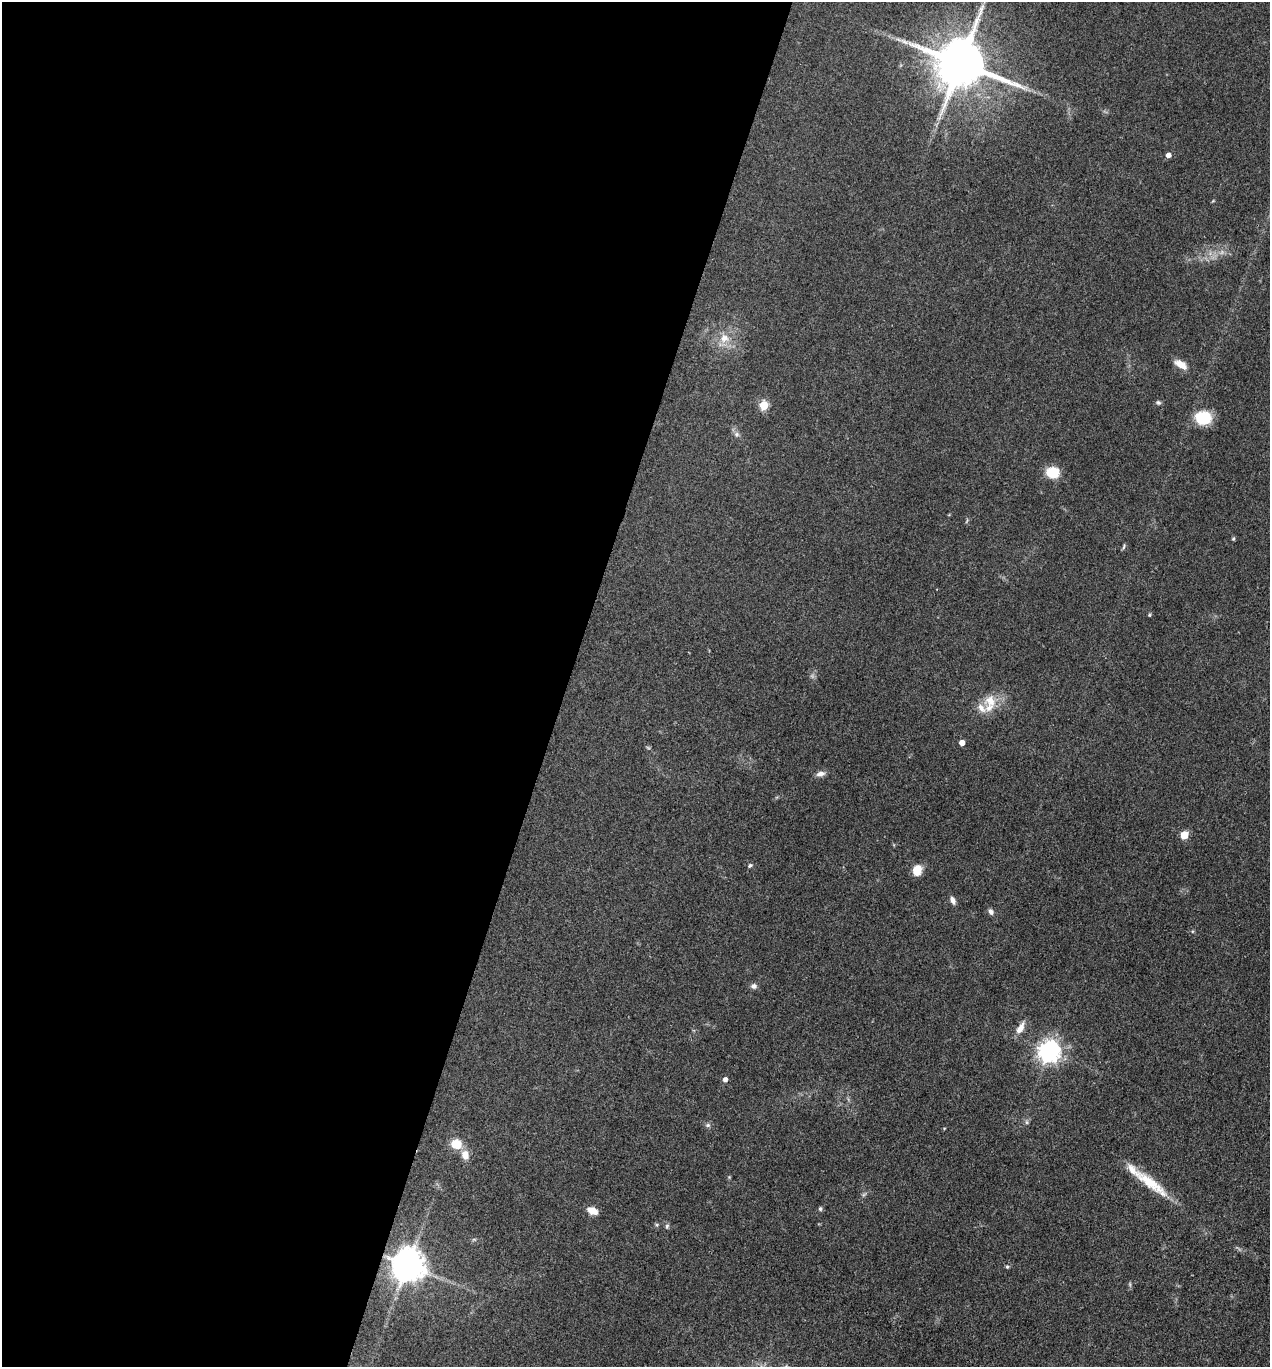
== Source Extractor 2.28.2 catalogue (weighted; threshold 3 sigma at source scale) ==
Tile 5 of 4 x 4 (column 1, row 2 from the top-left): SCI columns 268-1535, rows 2731-4095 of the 5474 x 5460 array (HDU 1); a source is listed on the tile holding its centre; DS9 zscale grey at full resolution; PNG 1272 x 1369 px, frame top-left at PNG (2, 2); no overlay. Shown black and unused: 45% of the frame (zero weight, under 3 of 4 exposures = <1% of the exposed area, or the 3 px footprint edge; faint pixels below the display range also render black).
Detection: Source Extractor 2.28.2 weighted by HDU 2 'WHT'; one run over the whole footprint, this tile lists its part. Background 0.0922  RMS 0.0059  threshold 0.0264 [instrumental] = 3 sigma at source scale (4.5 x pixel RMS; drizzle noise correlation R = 1.50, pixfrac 1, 0.05/0.05 arcsec/px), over >= 5 px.
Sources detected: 42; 4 too faint to see at this stretch — not listed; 2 inside a brighter listed object's ellipse — not listed separately; the other 36 listed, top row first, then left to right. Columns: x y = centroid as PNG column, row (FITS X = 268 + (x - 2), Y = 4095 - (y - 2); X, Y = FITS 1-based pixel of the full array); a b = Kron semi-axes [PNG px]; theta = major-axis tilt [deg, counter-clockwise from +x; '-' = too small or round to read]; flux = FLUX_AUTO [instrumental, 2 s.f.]
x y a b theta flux
960 63 15 14 - 3700
1168 155 5 4 - 2.8
724 338 13 12 - 7.6
1181 364 16 8 -31 5.7
1158 402 7 5 -24 1.1
763 405 5 5 - 24
1203 418 18 15 -3 17
737 434 8 6 -45 1.7
1052 472 14 11 -5 13
1233 539 5 4 - 0.67
1124 546 8 3 74 0.87
1149 615 5 3 - 0.58
990 701 20 17 -69 12
962 743 4 4 - 4.5
820 774 11 7 11 2.9
1184 835 5 5 - 16
750 865 6 5 - 0.98
917 870 11 9 74 8.5
953 900 9 5 -67 2.7
991 912 8 6 -62 2
754 986 8 7 - 2.2
1020 1028 15 7 59 5.6
1049 1052 8 7 - 410
725 1080 5 4 - 2.4
1027 1122 6 4 -89 1
708 1125 8 6 14 1.4
456 1144 11 9 -10 11
465 1155 12 9 -74 5.1
1150 1183 53 12 -38 20
864 1194 8 4 37 1.1
820 1209 6 5 - 0.97
592 1211 11 7 -25 6.3
657 1225 6 5 - 0.86
667 1226 7 5 87 1.2
407 1266 10 9 - 1300
1007 1267 5 5 - 0.8
Overlapping masked pixels (flux is a lower limit): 1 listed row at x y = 407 1266